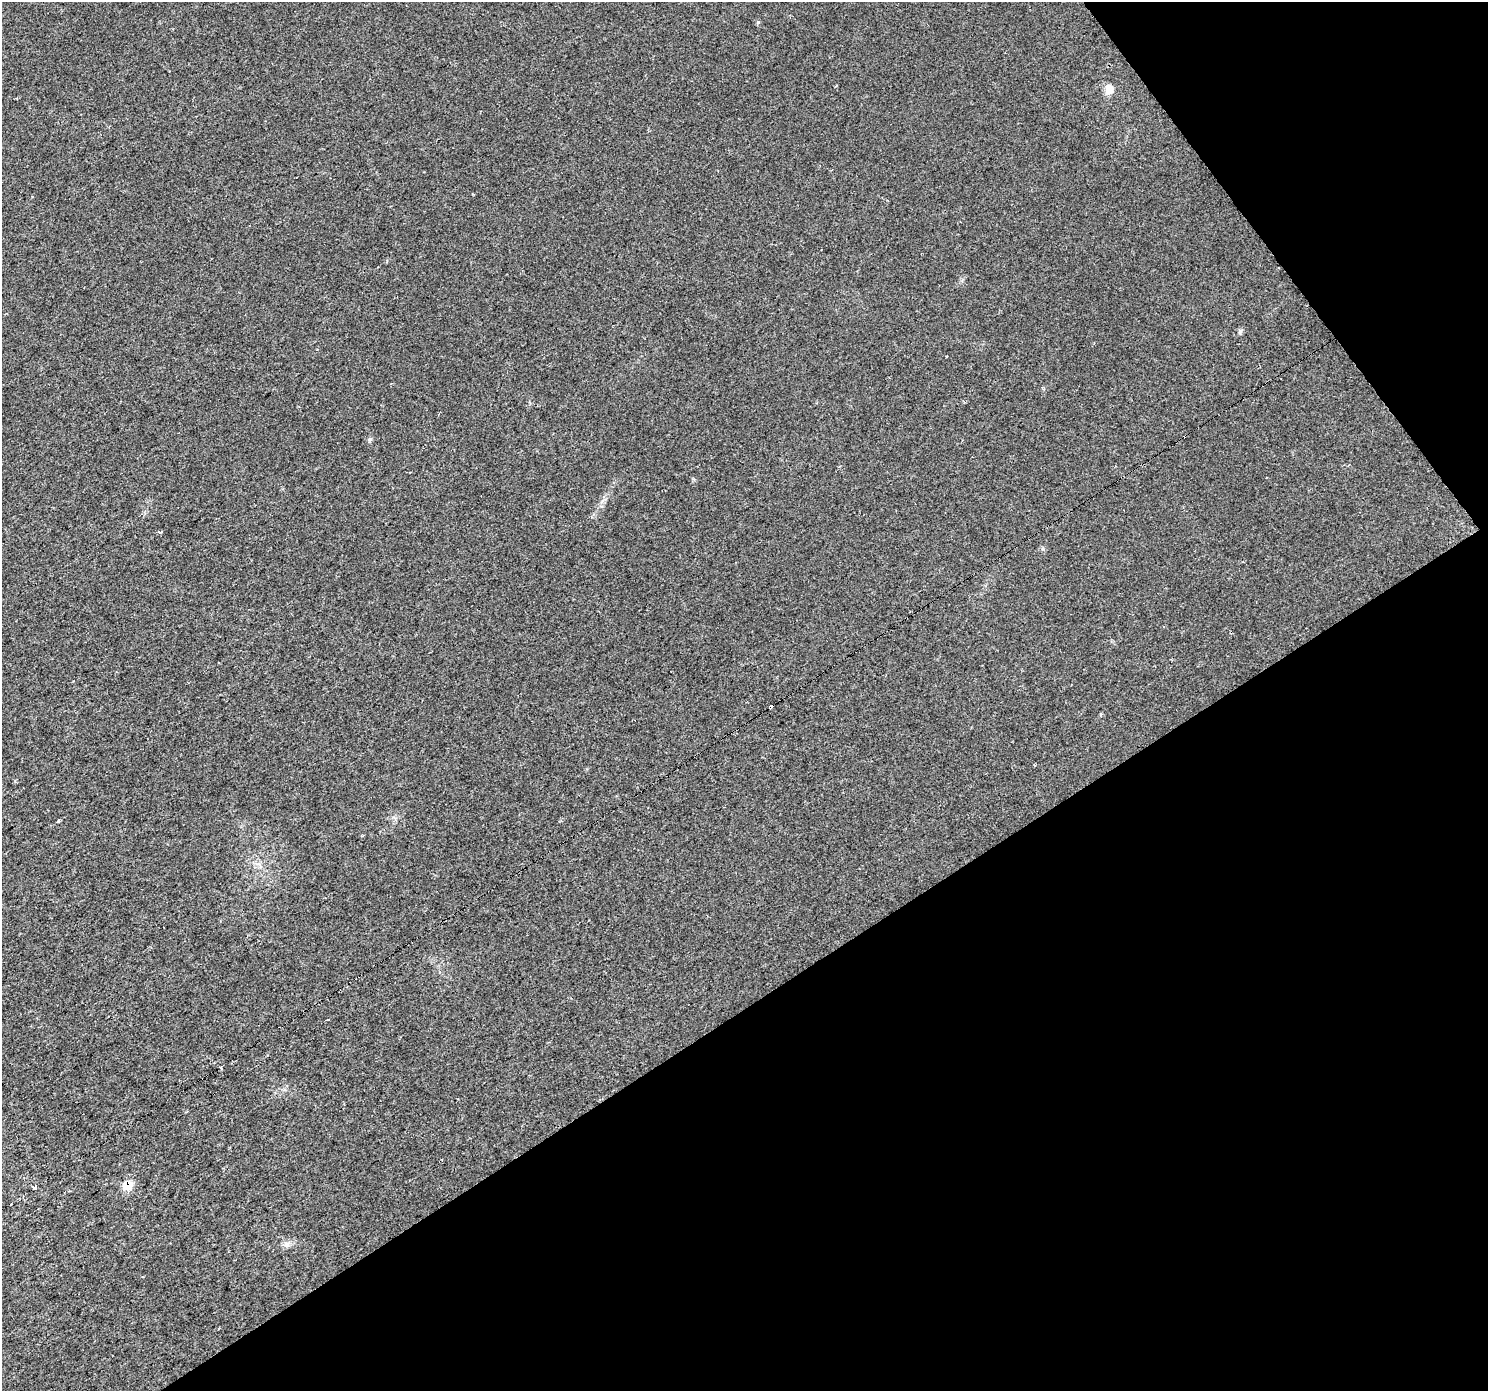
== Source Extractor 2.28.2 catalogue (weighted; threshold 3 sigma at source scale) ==
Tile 12 of 4 x 4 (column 4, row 3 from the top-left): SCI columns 4462-5947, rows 1585-2973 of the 5949 x 5878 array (HDU 1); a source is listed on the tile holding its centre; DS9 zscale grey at full resolution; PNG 1490 x 1393 px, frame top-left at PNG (2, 2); no overlay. Shown black and unused: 33% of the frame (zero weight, under 2 of 3 exposures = <1% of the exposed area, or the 3 px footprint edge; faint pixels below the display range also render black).
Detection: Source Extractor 2.28.2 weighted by HDU 2 'WHT'; one run over the whole footprint, this tile lists its part. Background 0.0246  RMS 0.0053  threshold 0.0237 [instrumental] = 3 sigma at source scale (4.5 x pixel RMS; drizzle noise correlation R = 1.50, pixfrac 1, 0.0396/0.0396 arcsec/px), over >= 5 px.
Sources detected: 15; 6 cosmic-ray / hot-pixel residue — not listed; the other 9 listed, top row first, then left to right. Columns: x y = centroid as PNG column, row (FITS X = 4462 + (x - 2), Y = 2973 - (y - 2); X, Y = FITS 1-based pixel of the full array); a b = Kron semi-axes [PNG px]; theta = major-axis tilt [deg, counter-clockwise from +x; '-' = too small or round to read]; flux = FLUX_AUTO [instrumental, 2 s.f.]
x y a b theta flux
758 22 5 4 - 0.66
1109 89 11 11 - 4.3
1240 331 7 5 -44 1
370 439 6 5 - 0.87
59 821 4 3 - 1.4
328 1019 3 3 - 0.62
127 1186 9 8 - 11
35 1188 3 3 - 15
286 1244 9 7 15 2.1
Overlapping masked pixels (flux is a lower limit): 1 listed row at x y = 127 1186